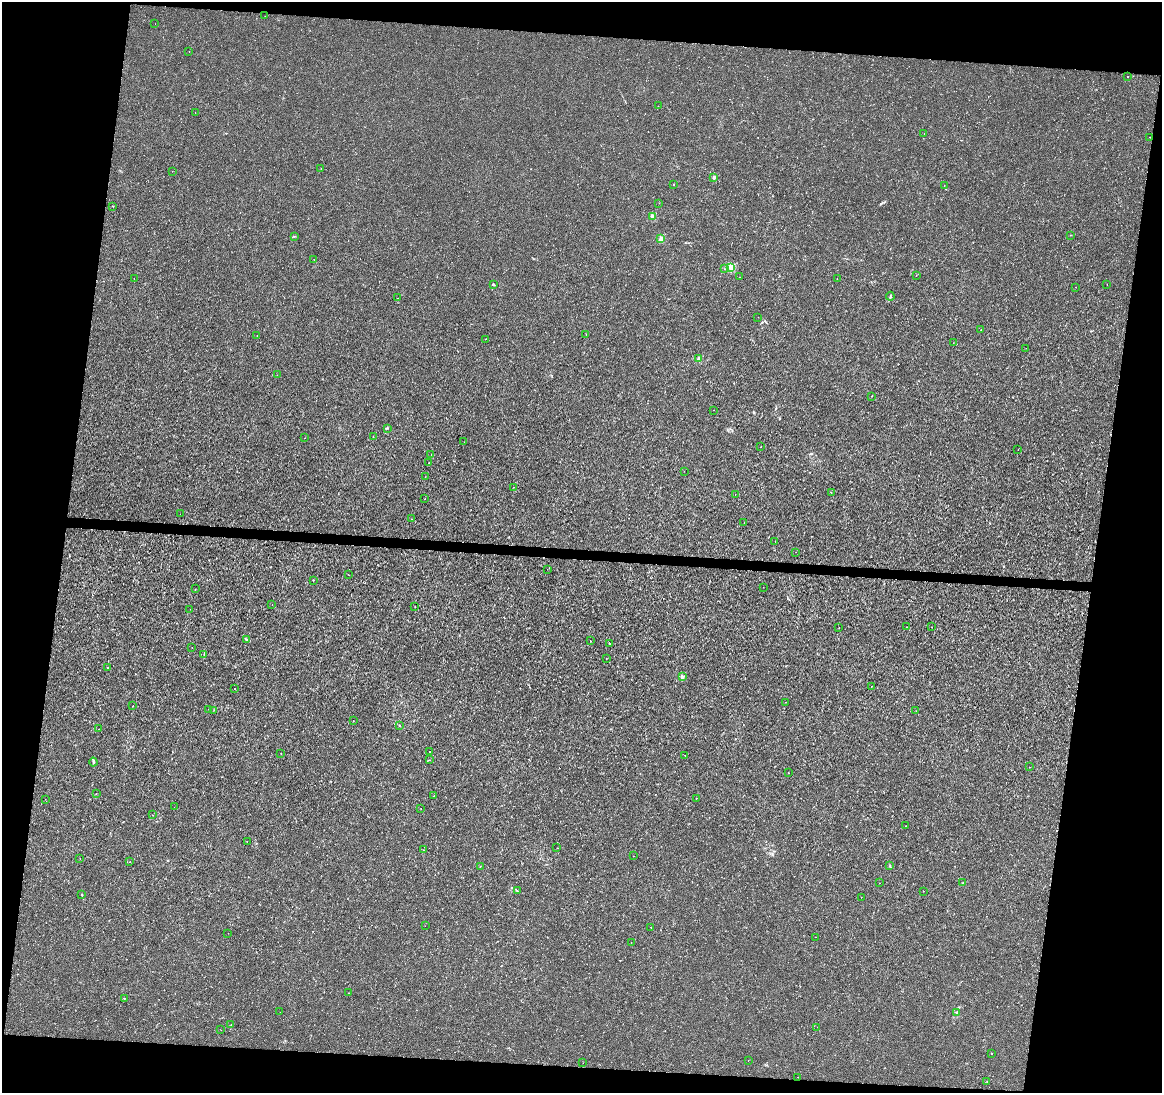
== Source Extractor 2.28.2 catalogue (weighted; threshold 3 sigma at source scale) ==
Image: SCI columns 7-4645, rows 284-4645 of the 4645 x 4872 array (HDU 1 of 3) = the unmasked area's bounding box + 8 px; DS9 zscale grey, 4 x 4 block average (1 PNG px = mean of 4 x 4 image px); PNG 1164 x 1095 px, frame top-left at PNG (2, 2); each listed source drawn as its Kron ellipse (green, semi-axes under 4 px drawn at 4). Shown black and unused: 17% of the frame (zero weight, under 2 of 3 exposures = <1% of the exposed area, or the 3 px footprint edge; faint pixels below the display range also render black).
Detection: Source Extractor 2.28.2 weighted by HDU 2 'WHT'. Background 1.15e-04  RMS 0.002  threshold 0.00912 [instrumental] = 3 sigma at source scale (4.5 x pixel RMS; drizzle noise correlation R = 1.50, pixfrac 1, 0.0396/0.0396 arcsec/px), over >= 5 px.
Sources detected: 141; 4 cosmic-ray / hot-pixel residue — neither listed nor drawn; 1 coinciding with a brighter row at this scale — not listed separately; the other 136 listed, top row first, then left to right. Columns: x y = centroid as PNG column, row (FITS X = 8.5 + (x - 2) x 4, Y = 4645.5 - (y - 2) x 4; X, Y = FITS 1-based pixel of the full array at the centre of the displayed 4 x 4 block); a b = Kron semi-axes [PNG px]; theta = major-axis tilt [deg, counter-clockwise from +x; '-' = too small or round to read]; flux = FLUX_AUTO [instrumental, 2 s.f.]
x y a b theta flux
265 16 2 2 - 0.26
155 24 2 2 - 0.17
189 51 2 2 - 0.51
1128 77 2 2 - 0.34
658 106 2 2 - 0.2
195 112 2 2 - 0.71
924 134 2 2 - 0.22
1149 137 2 2 - 0.61
321 168 2 2 - 0.32
172 171 2 2 - 0.29
714 178 2 2 - 7.4
673 184 2 2 - 1.2
944 186 2 2 - 0.28
659 203 2 2 - 0.21
113 206 2 2 - 0.4
652 216 2 2 - 15
1070 235 2 2 - 0.33
294 236 2 2 - 0.34
661 239 2 2 - 17
314 260 2 2 - 0.27
730 267 2 2 - 35
724 269 2 2 - 0.26
916 275 2 2 - 0.38
740 277 2 2 - 0.83
134 278 2 2 - 0.23
837 278 2 2 - 0.72
1107 284 2 2 - 0.16
493 285 2 2 - 3.7
1076 287 2 2 - 0.36
890 296 4 2 - 1.5
397 298 2 2 - 0.3
758 317 2 2 - 0.16
981 330 2 2 - 0.34
586 334 2 2 - 0.39
257 336 2 2 - 0.5
486 339 2 2 - 0.52
953 343 2 2 - 0.24
1026 348 2 2 - 0.37
699 359 2 2 - 15
277 375 2 2 - 0.22
872 396 2 2 - 0.52
714 410 2 2 - 0.39
388 428 2 2 - 0.47
373 437 2 2 - 0.36
304 438 2 2 - 0.25
464 442 2 2 - 0.23
761 447 2 2 - 0.47
1018 450 2 2 - 0.23
431 455 2 2 - 0.51
429 463 2 2 - 1.3
684 471 2 2 - 0.24
425 477 2 2 - 0.37
513 487 2 2 - 0.5
831 492 2 2 - 1.6
735 494 2 2 - 0.79
425 499 2 2 - 0.95
180 514 2 2 - 0.36
411 519 2 2 - 0.24
744 522 2 2 - 0.46
775 541 2 2 - 0.33
796 552 2 2 - 0.28
547 569 2 2 - 0.23
349 575 2 2 - 0.37
313 580 2 2 - 1.8
763 587 2 2 - 0.24
195 589 2 2 - 0.29
272 604 2 2 - 0.18
415 606 2 2 - 0.27
190 609 2 2 - 2.3
907 627 2 2 - 0.51
932 627 2 2 - 0.24
839 628 2 2 - 0.2
247 640 4 2 - 1.2
590 641 2 2 - 0.37
609 643 2 2 - 1.5
192 648 2 2 - 0.27
204 654 2 2 - 0.38
606 658 2 2 - 0.21
107 668 2 2 - 0.78
682 677 2 2 - 15
871 686 2 2 - 0.22
235 688 2 2 - 1.6
786 702 2 2 - 0.28
133 706 2 2 - 0.36
209 709 2 2 - 0.34
214 710 2 2 - 0.22
916 711 2 2 - 0.14
353 720 2 2 - 0.44
399 726 2 2 - 0.66
98 729 2 2 - 0.39
430 752 2 2 - 0.56
281 754 2 2 - 0.4
685 755 2 2 - 0.84
430 760 2 2 - 0.4
93 762 4 2 - 1.7
1030 767 2 2 - 0.21
788 773 2 2 - 0.31
96 793 2 2 - 0.99
434 796 2 2 - 0.75
696 798 2 2 - 1
45 799 2 2 - 0.41
174 807 2 2 - 0.19
421 809 2 2 - 0.43
152 815 2 2 - 0.24
906 826 2 2 - 0.29
247 841 2 2 - 0.21
557 848 2 2 - 0.21
423 850 2 2 - 0.53
634 856 2 2 - 0.28
80 858 2 2 - 0.41
130 862 2 2 - 0.51
480 866 2 2 - 0.29
890 866 3 2 - 0.83
879 883 2 2 - 0.22
963 883 2 2 - 0.35
517 891 2 2 - 0.32
923 891 2 2 - 0.31
82 895 2 2 - 0.76
861 897 2 2 - 0.27
425 926 2 2 - 0.25
651 927 2 2 - 0.66
228 933 2 2 - 0.48
815 937 2 2 - 0.32
631 943 2 2 - 0.21
349 993 2 2 - 0.83
124 998 2 2 - 0.48
280 1012 2 2 - 0.22
956 1012 3 2 - 1.7
231 1025 2 2 - 1.6
817 1027 2 2 - 0.61
221 1030 2 2 - 0.25
992 1053 2 2 - 0.49
748 1061 2 2 - 0.26
583 1063 2 2 - 0.22
797 1077 2 2 - 0.18
987 1081 2 2 - 0.5
Diffuse or blended objects may show on this block-average render without a row.